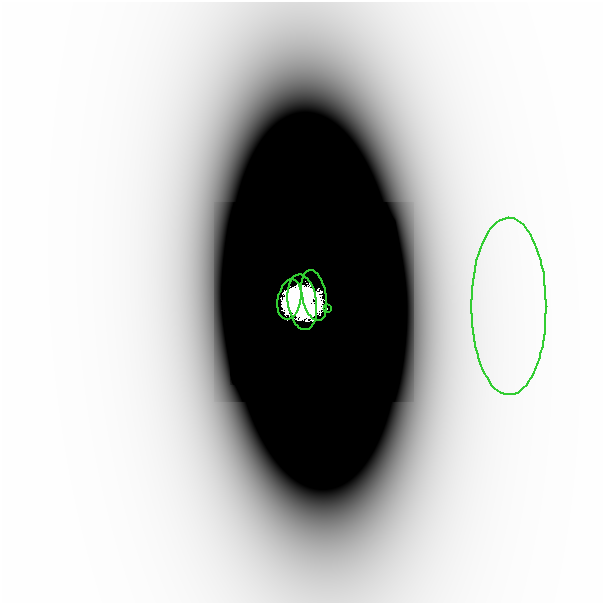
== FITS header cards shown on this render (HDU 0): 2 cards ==
NAXIS1  =                  601
NAXIS2  =                  601

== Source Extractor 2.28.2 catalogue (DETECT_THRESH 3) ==
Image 601 x 601 px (HDU 0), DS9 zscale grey, 1 PNG px = 1 image px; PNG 605 x 605 px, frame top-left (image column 1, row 601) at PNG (0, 2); each listed source drawn as its Kron ellipse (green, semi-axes under 4 px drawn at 4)
Background -7.47e-08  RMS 4.2e-08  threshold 1.25e-07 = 3 sigma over >= 5 px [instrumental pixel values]
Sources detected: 5; all 5 listed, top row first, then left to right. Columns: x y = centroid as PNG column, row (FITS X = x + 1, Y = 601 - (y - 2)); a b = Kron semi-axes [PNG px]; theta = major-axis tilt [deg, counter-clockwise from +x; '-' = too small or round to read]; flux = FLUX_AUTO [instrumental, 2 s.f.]
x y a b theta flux
312 296 26 12 -79 5.9
287 299 20 11 79 9.7
300 302 28 14 -82 18
507 306 89 37 -90 0.001
325 308 2 2 - 0.011